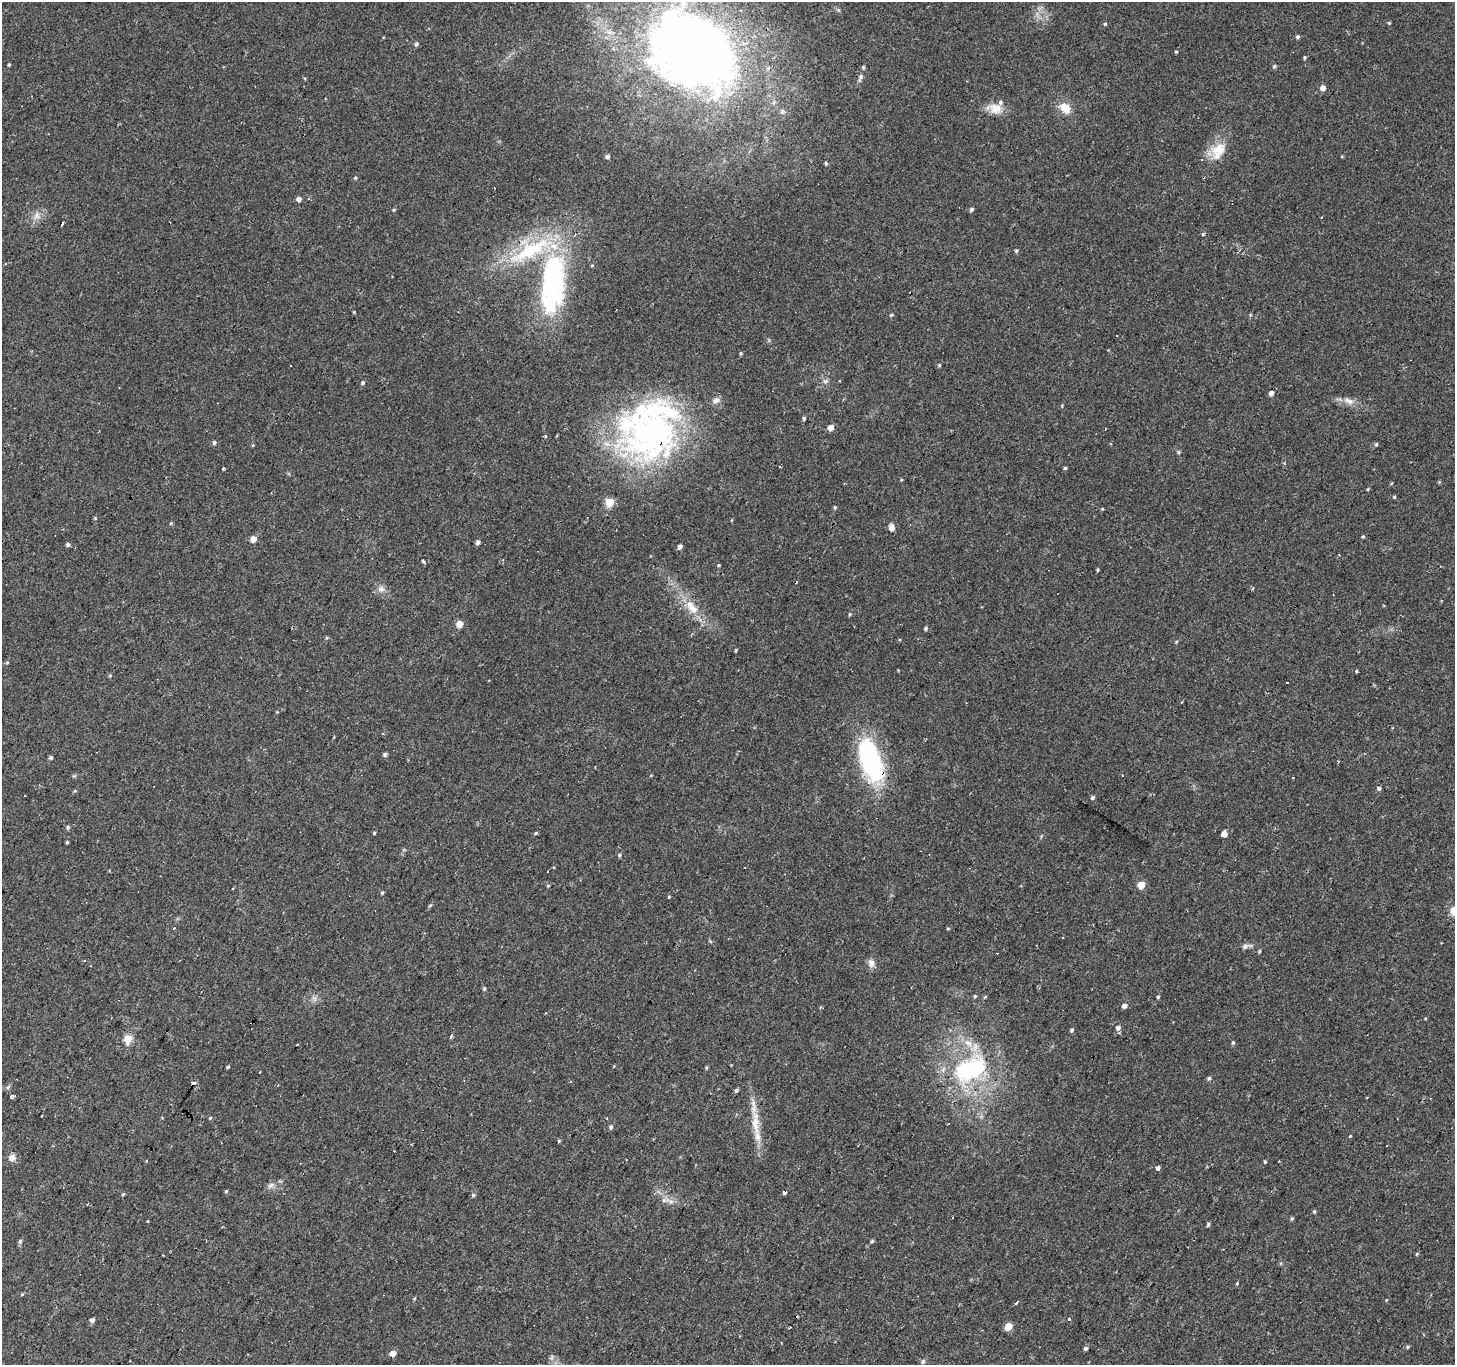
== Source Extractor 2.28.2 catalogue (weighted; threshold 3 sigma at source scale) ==
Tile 7 of 4 x 4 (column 3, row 2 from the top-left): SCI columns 2909-4361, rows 2983-4345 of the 5813 x 5898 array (HDU 1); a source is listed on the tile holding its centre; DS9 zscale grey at full resolution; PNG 1457 x 1367 px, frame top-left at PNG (2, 2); no overlay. Shown black and unused: <1% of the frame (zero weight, under 2 of 3 exposures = <1% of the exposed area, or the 3 px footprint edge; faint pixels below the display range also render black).
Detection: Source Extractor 2.28.2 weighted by HDU 2 'WHT'; one run over the whole footprint, this tile lists its part. Background 0.0542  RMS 0.0044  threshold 0.0198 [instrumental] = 3 sigma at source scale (4.5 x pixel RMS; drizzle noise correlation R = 1.50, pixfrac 1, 0.0396/0.0396 arcsec/px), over >= 5 px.
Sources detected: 184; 1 inside a brighter object's white glare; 15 cosmic-ray / hot-pixel residue — not listed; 6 inside a brighter listed object's ellipse — not listed separately; the other 162 listed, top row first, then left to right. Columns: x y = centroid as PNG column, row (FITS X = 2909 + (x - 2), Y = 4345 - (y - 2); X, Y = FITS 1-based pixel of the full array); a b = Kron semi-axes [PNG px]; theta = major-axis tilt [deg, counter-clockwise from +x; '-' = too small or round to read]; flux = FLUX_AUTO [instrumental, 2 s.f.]
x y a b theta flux
1389 23 4 4 - 0.5
1105 24 4 4 - 0.51
1297 37 5 4 - 0.86
416 44 5 4 - 1
693 50 88 66 -37 410
1176 52 4 3 - 0.48
1304 57 4 4 - 0.59
9 65 4 3 - 0.54
1274 66 5 5 - 0.69
860 77 12 6 75 1.7
1323 88 5 5 - 2.8
994 108 21 13 -10 5.8
1065 108 15 10 -46 5.9
1218 149 23 17 23 9.3
607 157 5 4 - 1.3
826 163 5 4 - 0.63
355 178 4 4 - 0.55
299 199 4 4 - 2.3
972 209 5 5 - 0.84
394 210 5 4 - 0.5
37 216 12 9 67 3.1
62 224 5 3 - 7
1203 234 5 3 - 0.7
1016 251 5 4 - 0.61
592 265 4 4 - 0.45
552 284 81 30 85 78
354 312 3 3 - 0.39
891 315 5 4 - 0.55
741 353 4 4 - 0.56
939 365 4 4 - 0.53
290 366 3 3 - 2.1
825 381 7 7 - 1.3
840 381 2 2 - 0.43
362 383 5 4 - 0.76
1271 393 5 4 - 1.8
716 400 10 7 29 2.2
1349 401 16 8 -29 3.3
804 418 5 4 - 0.73
831 428 5 5 - 3.7
650 434 74 62 -9 140
546 436 4 3 - 1.1
214 442 6 4 88 0.85
1376 444 5 4 - 0.6
253 445 5 3 - 0.35
1179 452 5 4 - 0.61
223 468 4 3 - 1.8
1065 468 4 4 - 0.64
1391 483 3 3 - 1.3
1368 489 4 4 - 0.44
1394 497 4 4 - 0.52
609 502 5 5 - 15
835 507 5 4 - 0.53
1102 509 5 3 - 0.36
95 518 4 4 - 0.47
171 523 5 4 - 0.5
891 527 9 7 -79 2.1
1363 536 4 4 - 0.54
253 539 5 5 - 4.3
478 542 4 4 - 1.6
68 544 6 4 -81 0.86
680 547 5 4 - 1.5
422 562 3 3 - 4.5
718 565 4 3 - 0.46
1097 570 3 3 - 0.51
796 582 3 3 - 0.92
1253 588 3 3 - 1
381 589 10 9 - 2.3
692 607 25 12 -52 9
850 614 5 3 - 0.54
459 624 5 5 - 5.7
926 628 4 4 - 0.73
327 638 5 4 - 0.58
1176 642 5 3 - 0.46
736 650 3 3 - 0.72
7 662 4 4 - 0.5
898 670 3 3 - 0.31
1356 672 4 3 - 0.47
110 675 5 5 - 0.52
385 754 5 5 - 0.88
51 758 4 4 - 0.86
870 760 51 22 -71 55
1379 788 5 5 - 0.98
75 791 5 3 - 0.49
25 796 3 2 - 0.56
1092 798 5 5 - 0.9
68 827 6 4 77 0.74
374 833 4 4 - 0.47
536 833 5 4 - 0.53
1224 834 5 4 - 3.9
67 842 3 3 - 0.48
619 855 5 4 - 0.7
1141 885 5 5 - 8.8
548 886 4 4 - 0.41
233 889 3 2 - 0.39
382 893 5 4 - 0.55
669 897 4 4 - 0.42
430 905 5 3 - 0.42
1454 911 5 5 - 17
174 928 3 2 - 0.84
948 928 4 4 - 0.44
1063 938 2 2 - 0.41
710 941 4 3 - 0.92
1245 946 8 6 29 1.4
1259 951 5 3 - 0.53
85 961 3 3 - 1
871 963 11 9 -79 2.4
484 989 5 4 - 0.65
975 996 4 4 - 0.57
985 997 5 3 - 0.46
1158 997 4 4 - 0.55
314 998 7 5 -43 1.3
1124 1006 5 4 - 1.8
1118 1028 5 5 - 1.5
1072 1030 5 4 - 0.8
451 1037 3 3 - 2.4
127 1039 5 5 - 16
1233 1043 5 4 - 0.62
297 1045 3 2 - 0.33
228 1067 4 3 - 0.51
706 1068 5 3 - 0.49
970 1069 54 33 27 51
260 1072 3 2 - 0.64
1209 1078 5 5 - 0.76
736 1090 6 4 68 0.82
11 1096 4 3 - 1.9
42 1116 3 2 - 0.41
210 1118 4 4 - 0.5
755 1121 28 10 -90 7.7
948 1124 3 2 - 0.29
611 1127 6 5 - 0.86
1350 1136 5 3 - 0.36
559 1141 4 4 - 0.47
411 1144 3 2 - 0.35
1386 1146 3 3 - 7
12 1157 9 7 57 2.3
1265 1162 5 4 - 0.5
1158 1168 4 4 - 3.3
270 1185 10 6 39 1.7
226 1191 5 4 - 0.47
784 1192 3 3 - 2.8
123 1194 5 4 - 0.52
473 1195 5 4 - 0.71
665 1200 11 5 6 1.9
1314 1211 5 4 - 0.58
1292 1219 5 4 - 0.64
147 1222 3 2 - 0.56
1208 1224 5 4 - 0.74
20 1241 6 5 - 0.87
872 1241 4 4 - 0.66
1417 1253 5 3 - 0.5
1237 1283 3 3 - 1.8
22 1294 4 4 - 0.48
414 1298 5 3 - 0.52
1386 1300 4 3 - 0.32
1016 1302 4 3 - 2.9
1069 1319 3 3 - 1.2
92 1320 5 4 - 1.6
1008 1326 5 5 - 8.9
1408 1347 5 4 - 0.58
1086 1348 5 4 - 0.9
393 1353 5 4 - 3.4
923 1361 5 4 - 0.99
Overlapping masked pixels (flux is a lower limit): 3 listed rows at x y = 693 50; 650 434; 870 760
Isophote crosses this tile's border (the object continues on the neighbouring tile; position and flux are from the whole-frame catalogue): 2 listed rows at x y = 693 50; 1454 911